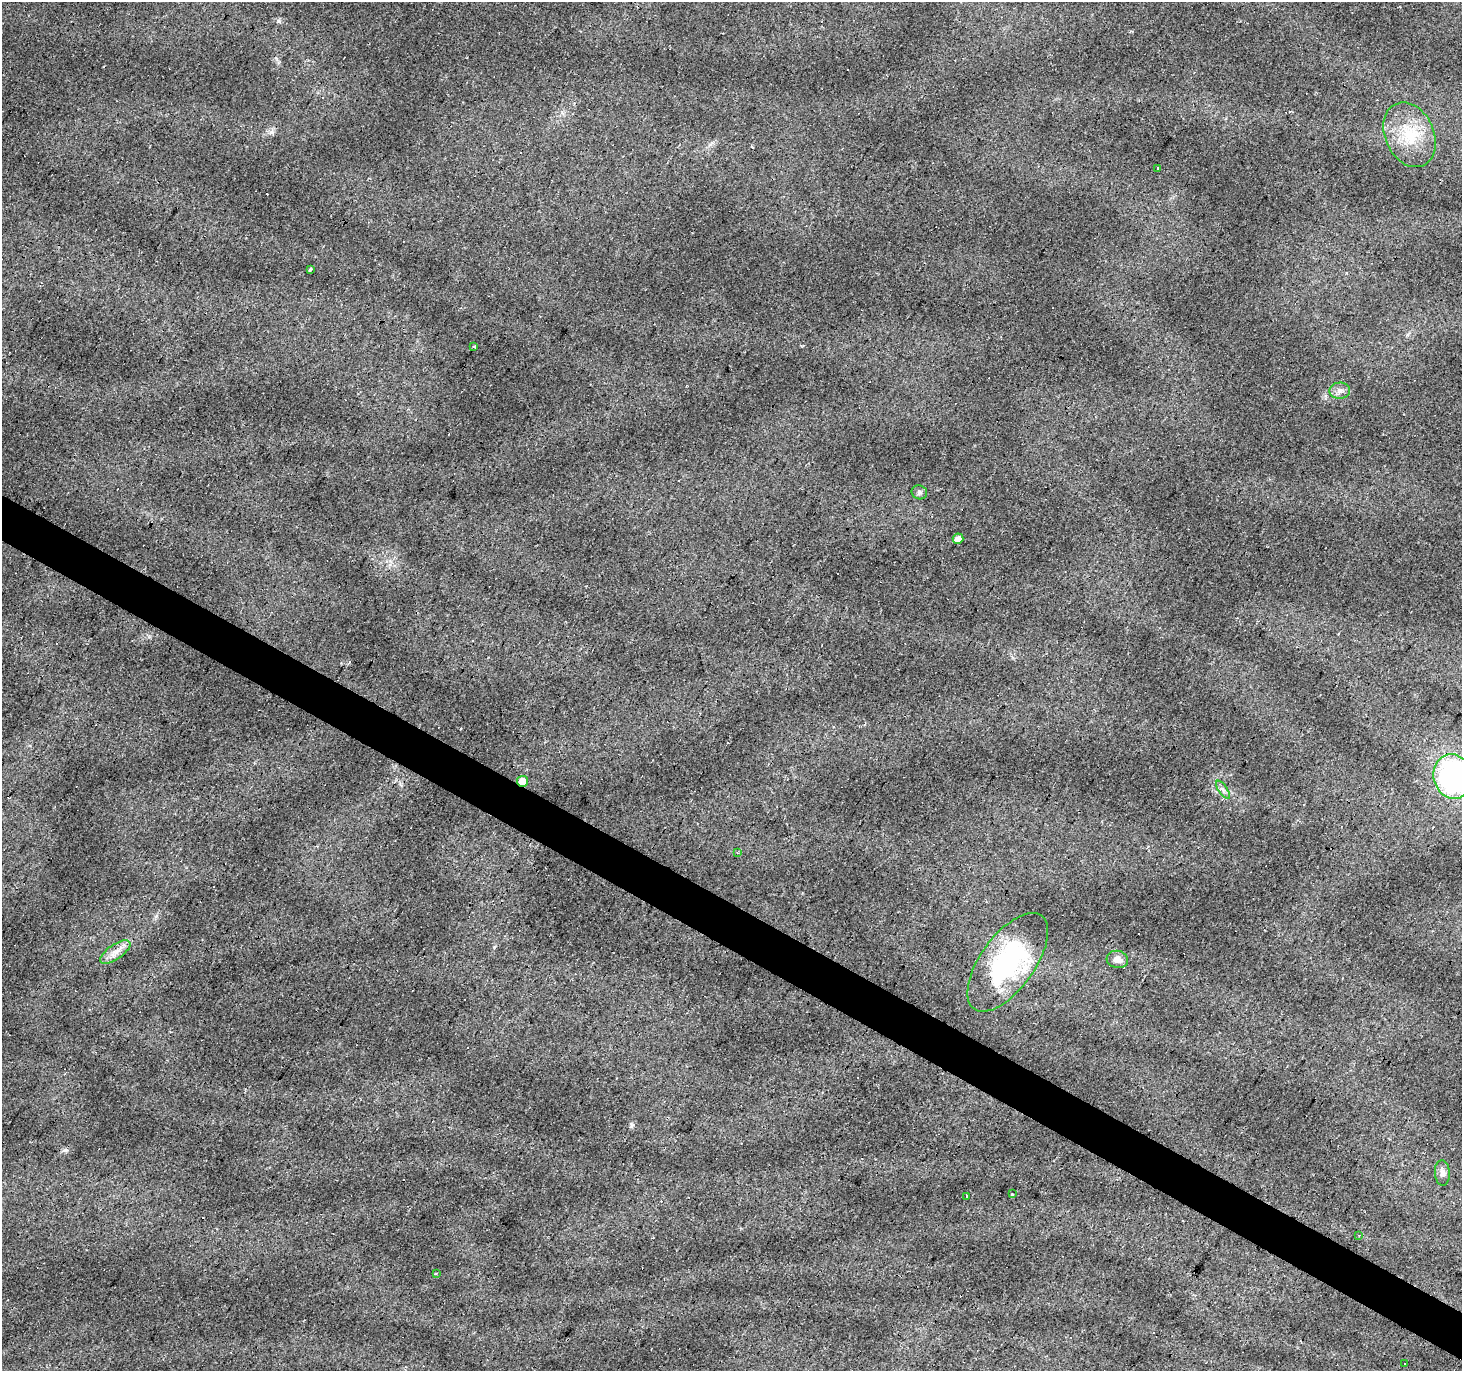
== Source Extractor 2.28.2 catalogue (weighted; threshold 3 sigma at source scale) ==
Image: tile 6 of 4 x 4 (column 2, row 2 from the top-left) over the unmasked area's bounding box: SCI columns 1461-2920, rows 2928-4296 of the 5844 x 5921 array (HDU 1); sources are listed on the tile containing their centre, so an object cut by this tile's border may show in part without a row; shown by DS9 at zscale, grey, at full resolution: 1 PNG px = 1 image px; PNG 1464 x 1373 px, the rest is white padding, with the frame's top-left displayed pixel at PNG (2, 2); every listed detection drawn as its Kron ellipse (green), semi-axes under 4 PNG px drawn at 4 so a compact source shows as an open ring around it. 3% of this frame is shown black and not used: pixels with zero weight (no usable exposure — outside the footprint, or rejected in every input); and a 3 px margin inside the footprint's outer edge (the drizzle kernel's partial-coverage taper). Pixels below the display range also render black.
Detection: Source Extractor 2.28.2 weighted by HDU 2 'WHT'; one run over the whole footprint, this tile lists its part. Background 0.0785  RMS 0.0079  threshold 0.0354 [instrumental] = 3 sigma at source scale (4.5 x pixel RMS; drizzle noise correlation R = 1.50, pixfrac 1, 0.0396/0.0396 arcsec/px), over >= 5 px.
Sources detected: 35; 15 cosmic-ray / hot-pixel residue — neither listed nor drawn; the other 20 listed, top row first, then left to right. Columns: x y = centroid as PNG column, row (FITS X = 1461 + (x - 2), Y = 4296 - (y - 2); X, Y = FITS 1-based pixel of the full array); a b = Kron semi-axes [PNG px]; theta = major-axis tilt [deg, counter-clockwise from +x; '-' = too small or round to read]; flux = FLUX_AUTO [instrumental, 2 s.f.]
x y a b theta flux
1409 135 34 24 -66 34
1158 168 3 3 - 2.6
310 269 3 3 - 1.5
474 347 3 3 - 11
1340 391 10 8 3 3.9
919 492 8 7 - 2
958 539 5 5 - 5.6
1453 777 22 19 -76 140
522 781 5 5 - 9.6
1223 790 10 4 -56 2.4
737 852 4 2 - 0.76
115 952 17 7 34 6.8
1117 959 11 8 -14 4.6
1008 962 57 27 54 95
1442 1173 13 7 -86 3.7
1013 1194 3 2 - 1.6
967 1196 4 3 - 15
1359 1235 3 3 - 6.7
436 1274 3 2 - 1.6
1404 1363 3 3 - 1.2
Overlapping masked pixels (flux is a lower limit): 1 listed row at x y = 522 781
Isophote crosses this tile's border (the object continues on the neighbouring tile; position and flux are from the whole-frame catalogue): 1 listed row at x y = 1453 777
Unlisted compact peaks at least as high as the median listed source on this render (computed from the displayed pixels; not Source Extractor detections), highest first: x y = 278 21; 632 1125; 271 132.